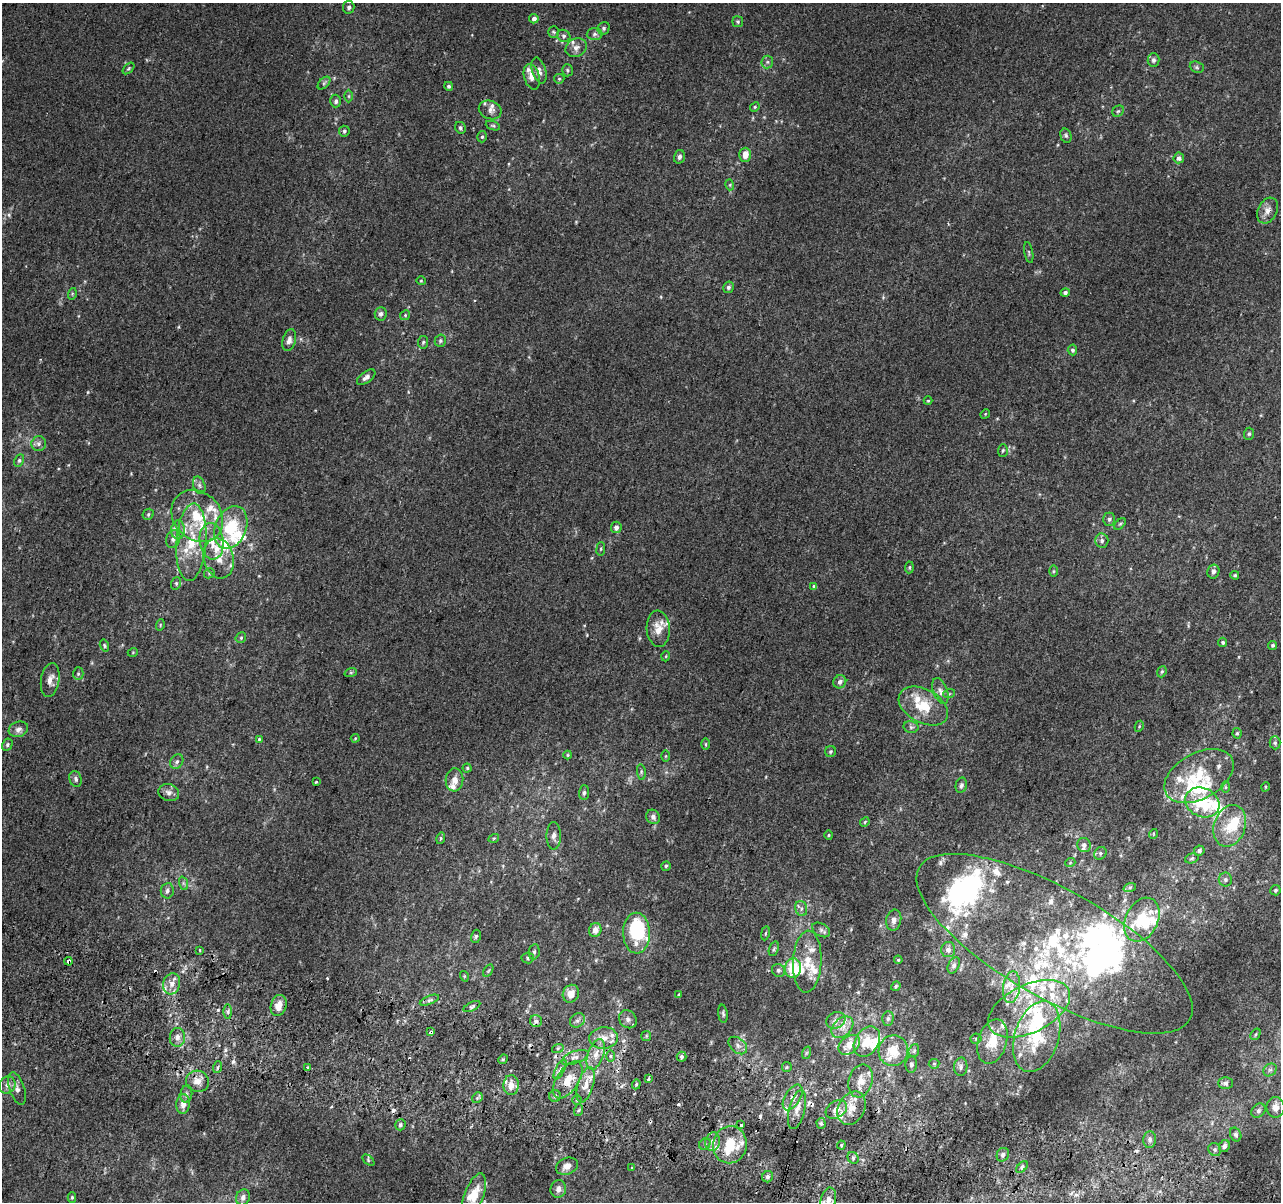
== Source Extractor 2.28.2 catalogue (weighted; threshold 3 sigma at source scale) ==
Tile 6 of 4 x 4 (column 2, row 2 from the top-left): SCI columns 1300-2578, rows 2730-3929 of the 5152 x 5395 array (HDU 1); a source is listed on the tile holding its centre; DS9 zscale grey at full resolution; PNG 1283 x 1204 px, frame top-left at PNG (2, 3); each listed source drawn as its Kron ellipse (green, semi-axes under 4 px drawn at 4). Shown black and unused: <1% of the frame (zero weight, under 2 of 3 exposures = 2% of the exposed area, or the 3 px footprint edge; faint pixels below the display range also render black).
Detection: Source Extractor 2.28.2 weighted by HDU 2 'WHT'; one run over the whole footprint, this tile lists its part. Background 0.00537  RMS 0.0056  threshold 0.025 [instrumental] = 3 sigma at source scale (4.5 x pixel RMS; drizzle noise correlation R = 1.50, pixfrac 1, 0.0396/0.0396 arcsec/px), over >= 5 px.
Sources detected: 340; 10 inside a brighter object's white glare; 12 cosmic-ray / hot-pixel residue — neither listed nor drawn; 74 inside a brighter listed object's ellipse — not listed separately; the other 244 listed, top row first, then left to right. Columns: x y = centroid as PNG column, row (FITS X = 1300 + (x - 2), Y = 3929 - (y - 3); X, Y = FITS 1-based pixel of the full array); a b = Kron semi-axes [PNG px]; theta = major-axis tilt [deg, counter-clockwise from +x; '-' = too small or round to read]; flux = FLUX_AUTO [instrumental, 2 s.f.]
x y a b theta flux
349 7 6 5 - 1.4
534 19 5 4 - 2.2
738 22 5 5 - 0.92
604 28 6 6 - 1.2
554 32 5 5 - 0.93
594 34 8 6 3 1.5
564 36 7 5 -30 1.3
576 48 11 9 26 3.1
1154 60 7 6 - 1.7
767 62 6 6 - 1.2
1197 67 7 5 -22 0.91
128 68 7 4 45 0.79
567 70 6 5 - 0.92
539 71 13 7 -73 3.1
532 77 13 8 -74 4.1
559 79 5 5 - 0.73
324 83 8 4 45 1.2
449 86 4 4 - 1.1
349 96 6 4 90 0.74
336 101 6 5 - 1.6
755 107 5 4 - 0.68
490 110 12 9 -20 2.6
1118 111 6 5 - 1
493 126 7 4 -22 0.87
460 128 6 5 - 1.1
344 131 5 5 - 1
1066 136 7 5 -73 1.1
482 137 6 4 75 0.91
745 155 7 6 - 5.3
679 157 7 5 74 1.5
1179 158 5 5 - 2
730 185 5 3 - 0.55
1267 210 14 9 62 3.9
1029 253 10 3 -80 0.9
421 281 4 4 - 0.58
728 287 6 5 - 1.5
1065 292 5 4 - 1.4
72 294 6 3 73 0.6
381 314 7 6 - 1.8
405 315 5 4 - 0.73
289 340 11 6 74 2.5
440 341 6 5 - 1
423 342 6 5 - 1
1072 350 5 5 - 1.2
366 377 11 5 37 2.3
928 401 4 4 - 0.58
985 414 5 4 - 0.53
1249 434 6 5 - 0.86
39 444 7 7 - 1.8
1003 450 6 5 - 0.93
19 460 6 4 63 0.96
199 485 9 6 -72 1.7
148 514 6 5 - 0.9
197 516 28 23 -47 25
1109 519 6 5 - 1.4
1120 524 7 4 45 0.79
231 527 22 15 67 23
616 527 6 5 - 2
178 530 9 7 86 3
173 539 9 7 66 2.7
212 541 18 12 -83 9.1
1102 541 7 6 - 1.9
191 542 39 15 86 23
601 549 7 3 82 0.65
219 558 20 15 -76 8.5
909 567 6 4 87 0.78
1053 571 6 4 89 0.6
1213 572 7 6 - 1.9
209 573 6 4 48 0.75
1235 575 4 3 - 0.64
176 583 6 5 - 0.88
814 587 4 3 - 1.3
160 625 6 3 72 0.58
658 629 18 11 -86 6.8
241 638 6 5 - 0.82
1223 642 5 4 - 0.83
104 645 6 4 -73 0.85
1273 645 4 4 - 0.89
133 652 5 3 - 0.48
666 656 5 3 - 0.47
351 672 6 4 19 0.71
1162 672 6 4 68 0.77
78 674 6 5 - 0.99
50 680 17 9 80 4.5
840 682 7 6 - 2
940 691 13 7 -69 2.8
949 694 6 4 19 0.7
923 706 26 17 -29 17
1139 726 5 4 - 0.58
911 727 7 5 -12 1.3
18 729 10 7 19 2.7
1237 733 5 4 - 0.74
355 738 4 4 - 0.51
259 739 4 4 - 0.53
1275 743 6 5 - 1.1
706 744 5 3 - 0.57
7 745 6 5 - 1
830 751 5 5 - 0.9
568 755 4 4 - 0.56
666 756 6 4 89 0.65
177 761 7 6 - 1.6
467 768 4 4 - 0.73
641 772 8 4 -82 0.92
1199 776 37 23 29 26
76 779 8 6 -70 1.6
454 780 11 9 85 4.1
316 782 3 3 - 0.96
961 785 8 5 76 1.5
1226 787 6 4 -89 0.71
1265 787 5 3 - 0.49
169 793 10 8 -19 2.5
584 793 7 5 88 1.3
1202 802 18 14 -26 27
653 817 7 7 - 2
865 822 5 4 - 0.65
1230 826 21 15 70 14
1153 834 5 3 - 0.46
829 835 5 3 - 0.51
554 836 14 7 -90 3.1
441 838 6 4 75 0.79
494 838 5 3 - 0.6
1084 845 7 6 - 1.7
1199 851 5 5 - 1.5
1100 853 7 5 47 1.2
1192 858 7 5 18 0.88
1070 863 5 3 - 0.44
666 866 5 4 - 0.78
1225 880 7 6 - 1.6
183 883 7 4 -71 1.1
1130 887 6 4 19 1
1275 890 5 5 - 0.94
167 891 8 6 81 1.6
801 908 7 6 - 1.7
894 920 10 7 78 2.8
1142 920 23 16 64 19
595 930 7 6 - 3.5
821 930 10 6 -31 1.9
636 933 20 13 -89 44
765 933 7 3 81 0.68
476 936 6 5 - 0.95
1054 944 155 54 -29 130
774 949 8 4 70 1
199 950 4 2 - 0.42
948 950 7 7 - 2.7
534 952 8 5 80 1.5
528 958 6 5 - 1.1
898 960 4 3 - 0.62
69 961 4 3 - 2.8
807 962 31 14 87 13
954 965 9 5 63 1.7
793 968 10 8 81 16
778 970 7 6 - 1.3
488 971 7 4 59 0.72
464 976 5 3 - 0.54
172 984 11 8 75 3.9
896 986 5 4 - 0.76
1011 987 16 8 82 5.6
571 994 9 8 - 4.8
679 995 3 3 - 0.74
429 1000 10 4 22 1.4
279 1005 11 7 73 5
472 1006 9 4 27 1.1
1029 1009 44 24 26 38
228 1012 7 4 -90 1.2
723 1014 9 5 -83 1.1
628 1019 9 8 - 2.3
888 1019 7 5 88 1.3
577 1020 8 6 42 1.8
836 1020 10 8 27 2.6
536 1021 6 6 - 1.5
842 1027 12 9 44 4.6
431 1032 4 3 - 2.3
1255 1034 6 4 57 0.82
646 1036 5 5 - 0.76
1037 1036 36 22 72 29
177 1037 9 7 85 2.8
604 1038 14 10 4 6.5
976 1039 5 5 - 0.79
867 1041 16 11 56 11
992 1041 23 14 73 13
738 1045 10 7 -41 2.4
849 1045 12 8 37 6.7
558 1048 6 4 18 0.82
893 1051 15 14 - 12
914 1051 7 5 68 0.9
806 1053 6 4 71 0.67
596 1054 16 8 70 5.8
610 1056 6 4 -89 0.95
575 1057 14 6 19 3.2
682 1057 5 5 - 1.2
503 1059 5 4 - 0.71
911 1064 8 6 86 1.4
934 1064 5 5 - 0.71
218 1067 6 3 71 0.86
307 1067 3 2 - 0.85
787 1067 5 5 - 0.7
961 1067 9 6 87 1.7
560 1070 11 4 63 1.9
1270 1070 7 6 - 1.5
648 1079 3 3 - 2.6
568 1080 21 11 57 9.5
197 1081 11 10 - 5.1
861 1081 17 12 74 7.1
1225 1083 7 6 - 2.1
636 1084 5 4 - 0.7
7 1085 9 8 - 2.5
511 1085 10 7 88 4.9
586 1085 18 7 74 5.2
17 1089 17 7 -72 3.2
186 1094 8 6 83 1.7
555 1096 6 6 - 1.3
793 1097 14 7 58 4.1
477 1098 6 4 46 1.1
577 1100 4 4 - 0.76
183 1104 10 7 84 4
1276 1107 10 9 - 4.1
852 1108 17 13 62 8.2
836 1109 11 8 33 4.1
579 1110 6 4 70 0.81
797 1110 20 7 76 5.1
1258 1111 8 6 45 1.6
821 1123 5 4 - 0.96
400 1125 5 5 - 1.2
741 1125 3 3 - 4.7
1236 1135 7 5 -66 1.2
1150 1140 8 6 85 2.1
713 1142 9 7 77 3
705 1144 6 5 - 0.95
730 1145 18 17 - 19
841 1145 4 4 - 0.73
1224 1146 6 5 - 1.9
1215 1150 7 6 - 1.3
1003 1155 7 6 - 1.8
853 1158 6 5 - 1.2
368 1160 7 4 -42 0.82
567 1166 11 8 21 3.6
1022 1167 7 4 46 1.1
632 1168 3 3 - 2.9
768 1177 6 5 - 1.8
558 1189 9 7 76 2.7
474 1195 23 9 69 9.7
72 1197 5 4 - 0.95
243 1197 8 6 71 2.5
828 1200 12 7 79 4
Overlapping masked pixels (flux is a lower limit): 5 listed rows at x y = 69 961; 431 1032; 568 1080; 793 1097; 852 1108
Isophote crosses this tile's border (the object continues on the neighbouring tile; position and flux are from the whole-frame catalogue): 2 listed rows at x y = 1276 1107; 828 1200
Unlisted compact peaks at least as high as the median listed source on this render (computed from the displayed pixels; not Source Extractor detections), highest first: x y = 88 392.